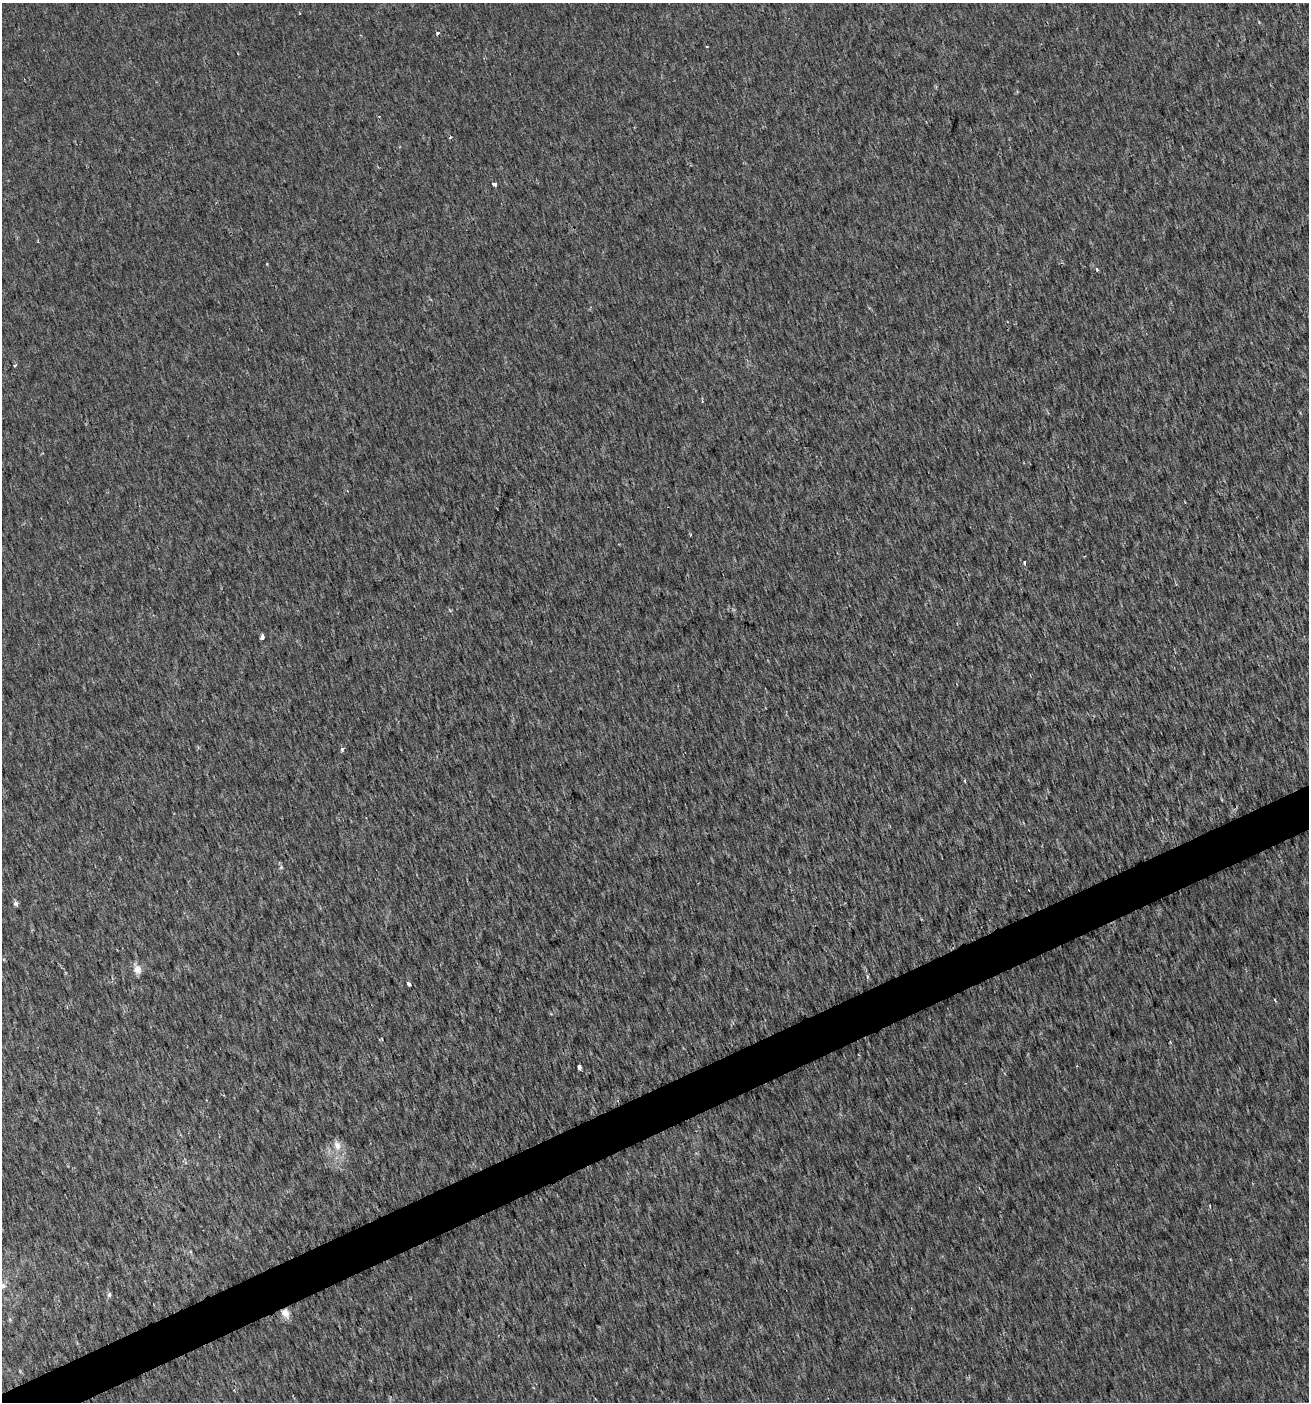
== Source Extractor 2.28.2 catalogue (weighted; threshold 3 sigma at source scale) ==
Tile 7 of 4 x 4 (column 3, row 2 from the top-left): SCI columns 2698-4004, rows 2801-4200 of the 5452 x 5599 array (HDU 1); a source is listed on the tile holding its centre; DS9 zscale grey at full resolution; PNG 1311 x 1404 px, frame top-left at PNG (2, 3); no overlay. Shown black and unused: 3% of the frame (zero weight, under 2 of 3 exposures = <1% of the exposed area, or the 3 px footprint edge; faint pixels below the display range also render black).
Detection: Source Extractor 2.28.2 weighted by HDU 2 'WHT'; one run over the whole footprint, this tile lists its part. Background 0.00179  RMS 0.0037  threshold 0.0168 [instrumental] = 3 sigma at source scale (4.5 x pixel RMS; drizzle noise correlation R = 1.50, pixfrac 1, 0.0396/0.0396 arcsec/px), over >= 5 px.
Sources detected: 21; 1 cosmic-ray / hot-pixel residue — not listed; the other 20 listed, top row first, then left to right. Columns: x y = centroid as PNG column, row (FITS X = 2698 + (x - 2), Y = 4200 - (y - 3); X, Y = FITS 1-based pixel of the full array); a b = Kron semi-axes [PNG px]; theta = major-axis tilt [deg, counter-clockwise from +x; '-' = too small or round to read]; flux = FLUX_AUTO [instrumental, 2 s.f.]
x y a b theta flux
438 33 4 3 - 1.3
707 46 3 2 - 0.34
494 184 4 3 - 3
267 264 4 3 - 0.31
1097 270 4 3 - 0.85
15 365 4 3 - 0.63
690 535 3 2 - 0.42
1024 562 3 3 - 1.1
262 637 4 4 - 2.7
342 749 4 4 - 0.99
281 867 6 5 - 0.68
15 903 7 5 -76 1.1
137 969 12 9 -72 3.1
409 984 4 3 - 1.4
579 1067 5 3 - 6.8
337 1145 15 9 -73 3.5
3 1286 7 7 - 1.5
109 1295 6 5 - 0.89
285 1313 11 9 -60 3.5
10 1319 6 4 73 0.52
Overlapping masked pixels (flux is a lower limit): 1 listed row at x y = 285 1313
Isophote crosses this tile's border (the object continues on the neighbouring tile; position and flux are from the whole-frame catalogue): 1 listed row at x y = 3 1286